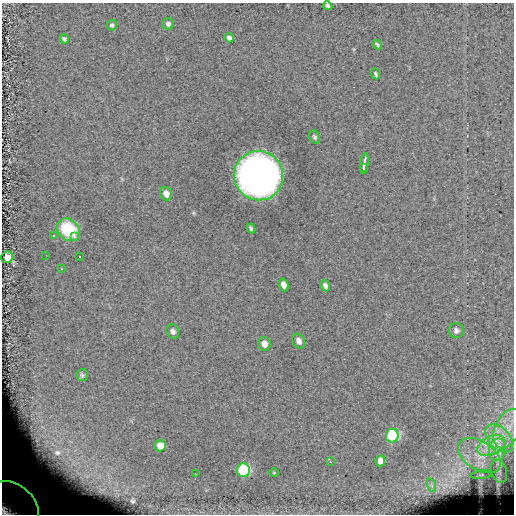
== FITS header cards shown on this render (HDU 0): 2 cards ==
NAXIS1  =                  512 / length of data axis 1
NAXIS2  =                  512 / length of data axis 2

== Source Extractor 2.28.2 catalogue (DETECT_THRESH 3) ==
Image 512 x 512 px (HDU 0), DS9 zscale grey, 1 PNG px = 1 image px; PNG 516 x 516 px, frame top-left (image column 1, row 512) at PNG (2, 3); each listed source drawn as its Kron ellipse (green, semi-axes under 4 px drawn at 4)
Background 0.0284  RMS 7.8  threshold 23.3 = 3 sigma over >= 5 px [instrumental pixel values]
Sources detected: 44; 1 with non-positive FLUX_AUTO (blend fragments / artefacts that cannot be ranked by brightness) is neither listed nor drawn; the other 43 listed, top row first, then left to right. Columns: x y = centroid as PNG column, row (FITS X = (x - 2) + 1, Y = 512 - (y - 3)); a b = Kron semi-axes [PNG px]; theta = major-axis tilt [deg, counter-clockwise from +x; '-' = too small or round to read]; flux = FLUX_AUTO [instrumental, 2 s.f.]
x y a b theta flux
328 6 5 4 - 1400
168 24 6 5 - 1800
112 25 5 5 - 1200
229 38 5 4 - 1800
64 39 4 4 - 1000
377 45 5 3 - 870
376 74 6 4 -65 910
315 137 7 5 -64 1100
364 164 10 3 83 2800
363 168 3 3 - 1100
258 176 25 24 - 380000
166 194 7 5 -71 3200
251 228 5 4 - 1100
68 230 13 10 -43 29000
54 235 3 3 - 13000
74 237 3 3 - 14000
46 255 2 2 - 13000
7 257 6 5 - 6400
79 257 3 3 - 13000
61 268 3 3 - 13000
284 285 6 5 - 3400
325 285 6 4 -63 1600
173 331 7 6 - 1800
456 331 7 7 - 1900
298 341 8 6 -65 2700
264 344 7 6 - 3400
82 375 6 5 - 910
508 429 21 12 66 9200
392 436 6 6 - 90000
499 438 17 10 -46 7900
491 445 15 9 25 7400
160 446 6 5 - 5200
497 450 11 8 80 4800
479 456 24 14 -32 13000
380 461 5 5 - 5400
330 462 3 2 - 340
243 470 6 6 - 92000
499 471 12 7 -72 2400
274 472 5 3 - 450
195 474 3 2 - 1100
482 475 11 4 8 920
431 485 7 4 -70 1200
12 506 29 21 -36 110000
At the frame edge (FLAGS 8, measured only in part): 1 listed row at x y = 12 506
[1 non-positive-flux detection neither listed nor drawn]